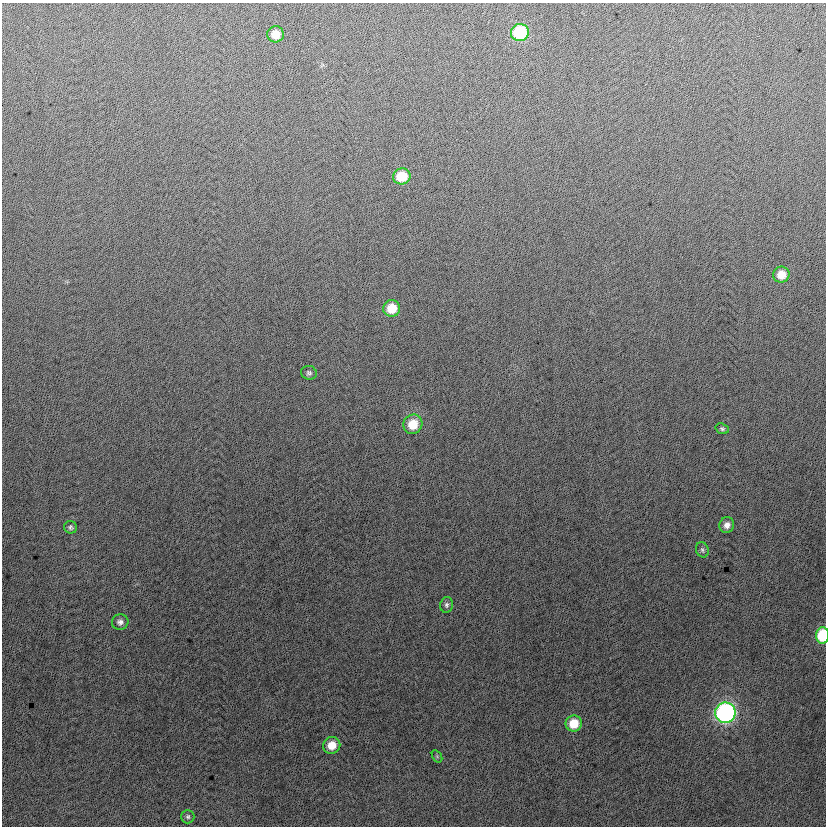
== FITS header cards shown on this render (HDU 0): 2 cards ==
NAXIS1  =                  824
NAXIS2  =                  824

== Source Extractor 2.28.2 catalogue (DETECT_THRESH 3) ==
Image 824 x 824 px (HDU 0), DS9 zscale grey, 1 PNG px = 1 image px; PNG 828 x 828 px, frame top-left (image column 1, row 824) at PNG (2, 3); each listed source drawn as its Kron ellipse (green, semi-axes under 4 px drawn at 4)
Background 0.294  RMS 13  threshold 38.8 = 3 sigma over >= 5 px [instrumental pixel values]
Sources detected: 19; all 19 listed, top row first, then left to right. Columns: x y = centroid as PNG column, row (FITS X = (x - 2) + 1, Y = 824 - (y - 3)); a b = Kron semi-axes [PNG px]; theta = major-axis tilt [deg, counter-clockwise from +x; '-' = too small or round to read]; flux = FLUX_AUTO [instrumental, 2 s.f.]
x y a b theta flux
520 33 9 8 - 59000
276 34 8 8 - 12000
402 176 9 8 - 25000
781 275 8 8 - 12000
392 308 8 8 - 20000
309 373 8 7 - 2200
413 424 10 9 - 19000
722 429 7 5 -19 1700
727 525 8 7 - 5300
70 527 6 6 - 2000
702 550 8 6 -68 1900
447 605 8 6 77 2300
120 622 8 7 - 3500
822 635 8 6 86 44000
725 713 10 10 - 270000
574 723 8 8 - 19000
332 745 9 8 - 12000
437 756 7 4 -57 1200
188 817 6 6 - 2000
At the frame edge (FLAGS 8, measured only in part): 1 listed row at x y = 822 635